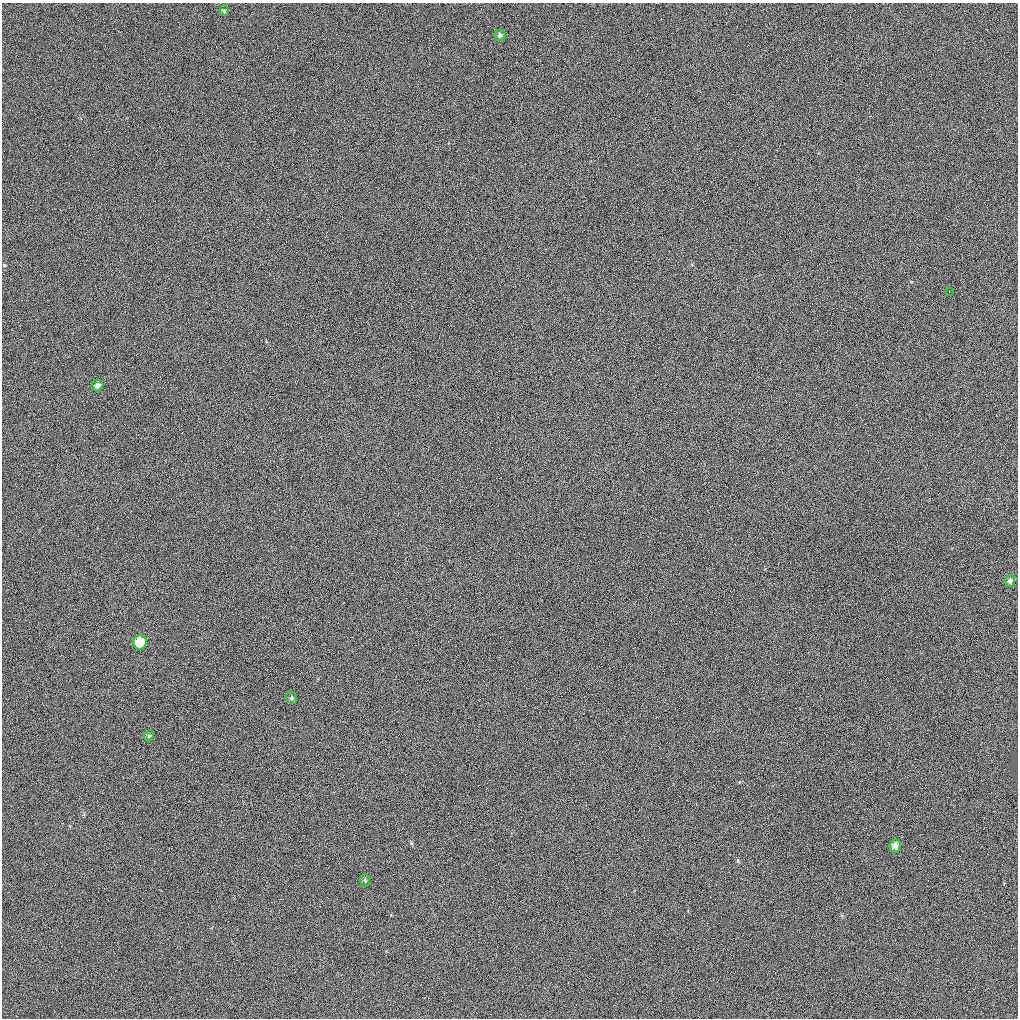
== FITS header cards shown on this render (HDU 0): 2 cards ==
NAXIS1  =                 1016 / length of data axis 1
NAXIS2  =                 1016 / length of data axis 2

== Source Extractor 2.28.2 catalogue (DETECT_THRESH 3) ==
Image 1016 x 1016 px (HDU 0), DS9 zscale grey, 1 PNG px = 1 image px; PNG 1020 x 1020 px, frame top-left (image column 1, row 1016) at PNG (2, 3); each listed source drawn as its Kron ellipse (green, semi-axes under 4 px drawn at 4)
Background 2200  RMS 25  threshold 74.2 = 3 sigma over >= 5 px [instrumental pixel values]
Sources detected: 10; all 10 listed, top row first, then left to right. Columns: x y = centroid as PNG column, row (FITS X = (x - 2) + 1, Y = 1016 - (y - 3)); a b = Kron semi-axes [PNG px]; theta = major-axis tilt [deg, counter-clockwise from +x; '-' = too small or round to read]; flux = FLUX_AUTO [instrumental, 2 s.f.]
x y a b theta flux
224 11 5 4 - 2600
500 35 6 5 - 4100
949 291 2 2 - 910
97 386 6 5 - 6600
1010 581 6 5 - 5500
140 642 7 7 - 31000
292 698 6 5 - 3100
149 736 6 4 65 2900
895 846 6 5 - 9200
365 880 6 5 - 3300

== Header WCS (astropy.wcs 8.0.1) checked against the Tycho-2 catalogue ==
Header WCS as astropy/WCSLIB reads it (applying the file's SIP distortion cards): RA---SIN-SIP/DEC--SIN-SIP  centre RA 13:53:38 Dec -00:12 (208.41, -0.20 deg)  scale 2.76 arcsec/px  FOV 46.7' x 46.6'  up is -159 deg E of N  parity normal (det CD < 0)
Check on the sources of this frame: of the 10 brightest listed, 3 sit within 3.6 arcsec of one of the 13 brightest Tycho-2 stars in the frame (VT <= 12.82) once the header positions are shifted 0.90 arcsec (0.41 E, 0.80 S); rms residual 1.20 arcsec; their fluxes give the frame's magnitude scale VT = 20.13 - 2.5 log10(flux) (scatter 0.42 mag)
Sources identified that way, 3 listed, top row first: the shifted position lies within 3.6 arcsec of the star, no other Tycho-2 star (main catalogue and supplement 1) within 7.2 arcsec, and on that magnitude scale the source's flux lands within +1.5 / -3 mag of the star's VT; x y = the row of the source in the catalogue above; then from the Tycho-2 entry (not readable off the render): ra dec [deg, ICRS J2000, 3 dp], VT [Tycho-2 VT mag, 2 dp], TYC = Tycho-2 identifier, HIP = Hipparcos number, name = IAU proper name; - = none
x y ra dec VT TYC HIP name
224 11 208.063 -0.481 11.59 4968-594-1 - -
97 386 208.077 -0.179 11.01 4968-65-1 - -
365 880 208.405 +0.100 10.74 309-645-1 - -